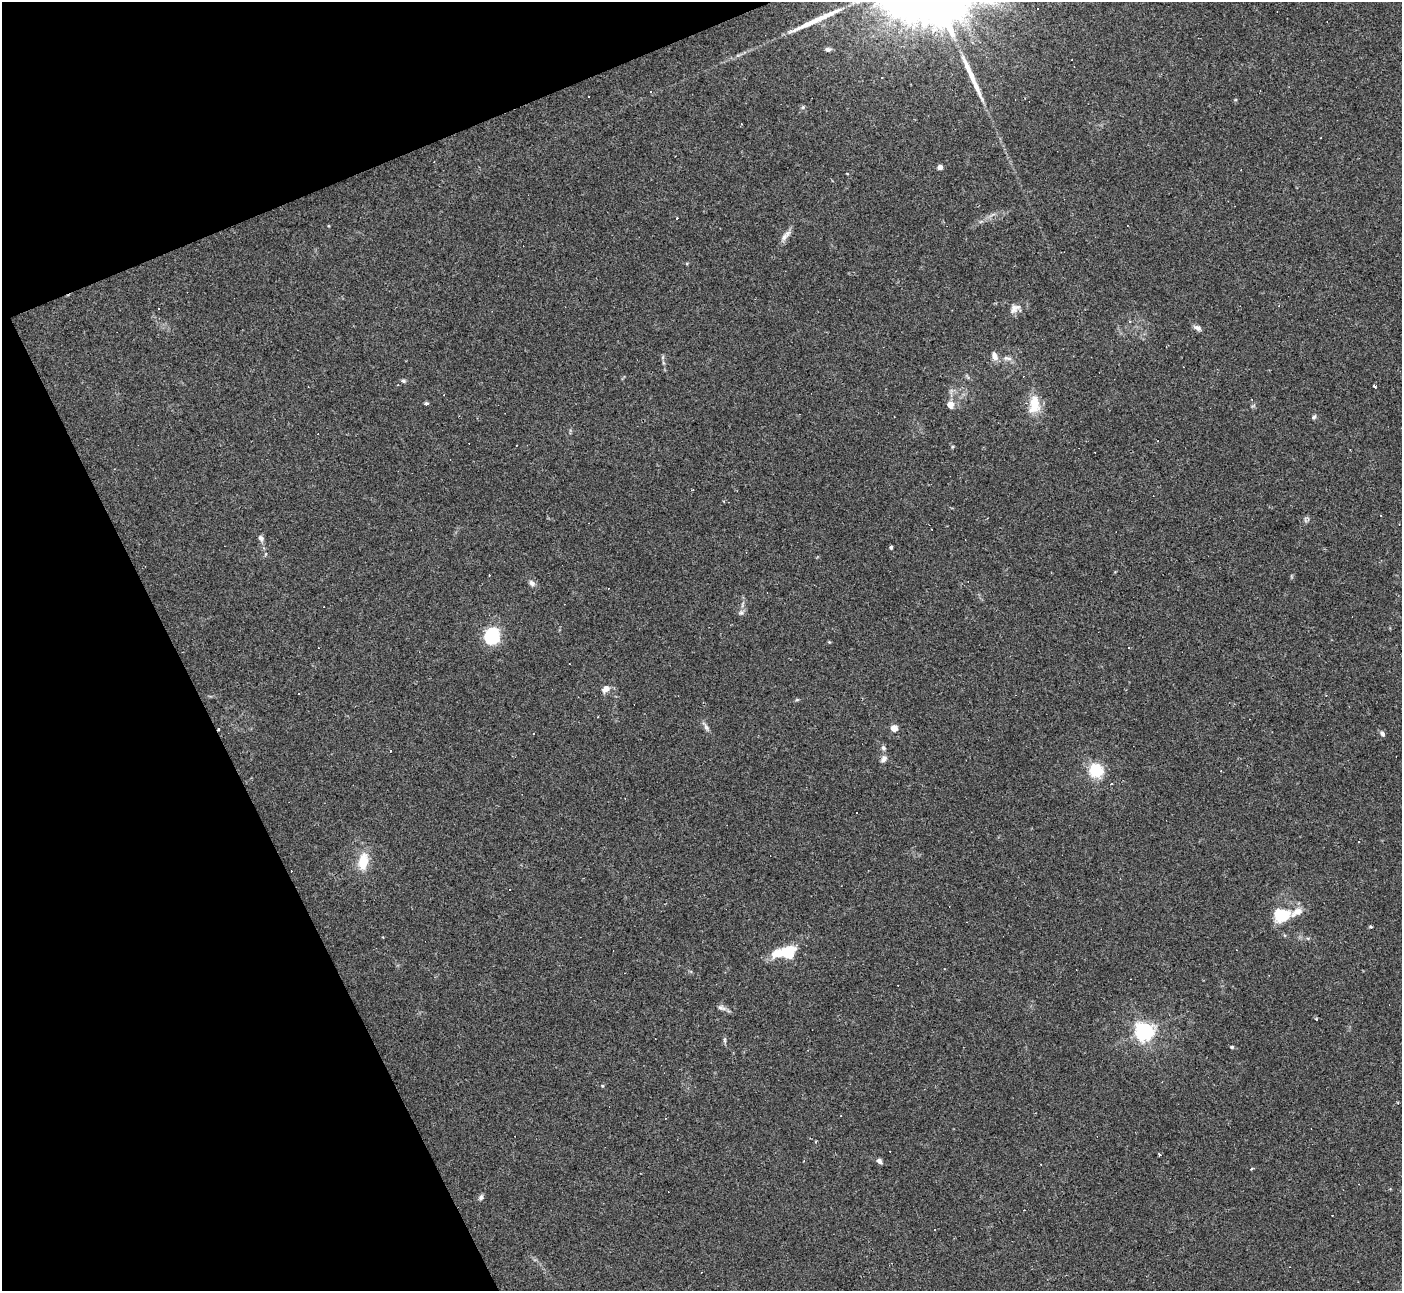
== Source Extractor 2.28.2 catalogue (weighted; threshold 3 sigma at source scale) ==
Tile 5 of 4 x 4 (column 1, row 2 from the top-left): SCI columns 8-1407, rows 2863-4151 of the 5609 x 5597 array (HDU 1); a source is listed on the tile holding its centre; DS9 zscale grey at full resolution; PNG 1404 x 1293 px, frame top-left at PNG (2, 2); no overlay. Shown black and unused: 20% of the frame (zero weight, under 2 of 3 exposures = <1% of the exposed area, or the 3 px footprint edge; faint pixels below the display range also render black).
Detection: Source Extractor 2.28.2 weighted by HDU 2 'WHT'; one run over the whole footprint, this tile lists its part. Background 0.0523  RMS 0.0053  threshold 0.0239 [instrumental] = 3 sigma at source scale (4.5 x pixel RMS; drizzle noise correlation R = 1.50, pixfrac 1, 0.05/0.05 arcsec/px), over >= 5 px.
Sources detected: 70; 17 cosmic-ray / hot-pixel residue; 2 long thin detections or spike segments (spike, bleed or trail) — not listed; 2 inside a brighter listed object's ellipse — not listed separately; the other 49 listed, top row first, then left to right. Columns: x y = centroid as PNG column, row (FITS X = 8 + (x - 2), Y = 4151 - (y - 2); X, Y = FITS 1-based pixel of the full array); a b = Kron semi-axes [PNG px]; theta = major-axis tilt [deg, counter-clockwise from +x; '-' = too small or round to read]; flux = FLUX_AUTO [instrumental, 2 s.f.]
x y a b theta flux
828 49 7 5 -13 1.3
882 77 2 2 - 0.46
803 107 6 4 46 0.73
741 124 4 2 - 0.38
940 167 4 4 - 3.9
677 218 3 2 - 0.63
784 237 14 7 50 2.8
1015 308 17 9 35 3.6
1130 321 5 3 - 0.49
1197 328 10 6 -29 2
994 356 11 7 -67 3
1007 358 14 5 -9 2.3
403 381 6 5 - 0.93
1374 386 4 3 - 1.4
426 403 4 4 - 1.2
950 404 9 8 - 3.3
1034 404 20 11 88 12
1314 417 7 4 53 0.87
516 445 3 2 - 0.35
261 538 8 6 -61 1.7
891 547 3 3 - 1.2
532 583 9 6 -35 2
741 613 7 7 - 1.4
492 637 15 13 70 28
1129 648 3 2 - 0.86
605 689 11 8 41 2.9
797 700 6 4 -18 0.59
706 727 10 5 -65 1.7
894 728 4 4 - 11
533 734 3 3 - 1.2
1382 734 7 6 - 1.4
883 748 7 6 - 1.2
884 759 9 7 53 2.3
1096 770 6 5 - 100
1111 784 3 2 - 0.72
363 861 17 9 83 12
1282 916 16 13 33 16
1371 927 5 3 - 0.48
787 953 21 11 3 24
721 1008 12 7 -22 2.1
1144 1031 6 6 - 240
724 1040 6 4 89 0.85
1232 1047 4 4 - 0.88
602 1086 5 4 - 0.54
1159 1155 3 3 - 1.3
879 1161 6 5 - 1.8
1252 1169 3 3 - 1.1
481 1197 7 6 - 1.5
1332 1215 3 2 - 0.51